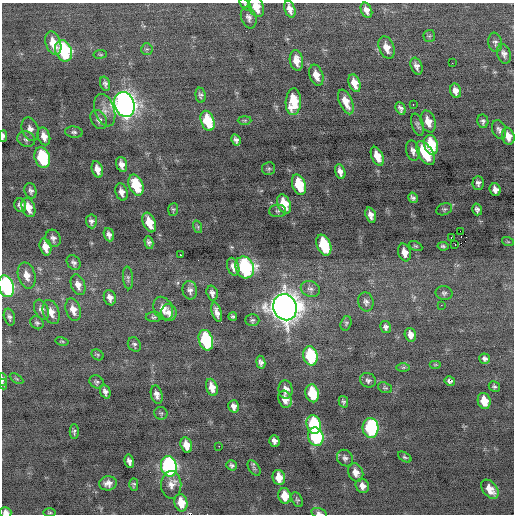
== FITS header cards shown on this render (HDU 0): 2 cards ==
NAXIS1  =                  512 / Axis length
NAXIS2  =                  512 / Axis length

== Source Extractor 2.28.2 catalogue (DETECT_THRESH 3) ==
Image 512 x 512 px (HDU 0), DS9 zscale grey, 1 PNG px = 1 image px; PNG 516 x 516 px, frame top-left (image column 1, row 512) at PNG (2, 3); each listed source drawn as its Kron ellipse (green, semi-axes under 4 px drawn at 4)
Background -0.257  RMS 0.82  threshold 2.47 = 3 sigma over >= 5 px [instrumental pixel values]
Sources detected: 163; all 163 listed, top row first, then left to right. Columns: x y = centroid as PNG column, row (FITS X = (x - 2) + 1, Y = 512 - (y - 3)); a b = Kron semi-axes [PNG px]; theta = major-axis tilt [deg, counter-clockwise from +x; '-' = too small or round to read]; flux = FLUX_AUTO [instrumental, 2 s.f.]
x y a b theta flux
245 5 7 4 -48 84
256 7 11 7 -69 750
290 9 9 5 -71 340
366 10 8 5 -65 290
249 17 11 7 -71 240
429 36 6 6 - 95
495 42 9 7 -82 160
53 43 12 7 -71 850
387 48 12 7 -68 510
147 49 6 5 - 110
63 51 11 8 -67 5200
100 54 7 3 7 64
504 54 10 6 -73 220
296 60 10 6 -80 560
452 63 2 2 - 86
416 66 9 5 -69 240
316 75 11 6 -71 630
355 83 9 5 -70 600
105 84 7 4 -74 160
456 91 7 5 -74 360
200 95 7 5 -84 140
293 102 13 7 87 1700
346 102 13 6 -67 660
124 104 13 10 -69 40000
413 104 3 2 - 180
401 108 7 4 -65 170
105 110 17 10 -72 470
99 119 10 7 -60 260
245 120 7 3 0 69
208 121 10 6 -70 2100
483 121 7 5 -79 150
428 122 11 7 -71 600
417 125 11 5 -73 160
30 129 12 8 -70 320
499 130 10 6 -69 200
74 132 9 5 -7 140
3 136 6 3 86 160
44 136 9 6 -72 380
508 136 8 6 -75 490
26 139 9 7 -19 200
236 140 6 4 -60 170
431 145 10 7 -73 2200
413 151 10 6 -77 260
426 153 13 7 -59 2300
377 156 10 5 -65 770
42 157 10 7 -71 4000
122 164 8 5 -72 310
97 169 8 5 -71 460
269 169 6 6 - 110
340 172 8 5 -73 280
478 183 7 5 88 180
136 185 11 7 -68 2400
299 185 10 6 -72 2100
495 189 6 5 - 320
31 191 8 6 -73 170
121 192 9 6 -72 320
413 198 5 4 - 150
284 204 10 6 -69 1500
20 205 7 6 - 220
28 207 10 6 -70 690
173 209 6 5 - 98
444 209 8 5 23 130
477 209 6 5 - 180
278 211 8 6 2 150
371 215 8 5 -73 310
91 221 7 5 -85 190
149 222 10 6 -68 1100
198 227 6 4 -72 90
460 231 2 2 - 610
109 235 7 5 -68 220
451 237 3 2 - 66
53 238 9 7 -62 210
508 242 6 3 -19 60
149 243 6 4 -76 170
455 244 2 2 - 240
324 245 11 7 -68 3300
416 246 7 4 -26 90
443 246 5 4 - 100
45 247 9 5 -75 540
405 252 9 6 -73 500
180 255 3 2 - 410
74 263 8 6 -53 160
233 267 9 6 -72 290
245 267 11 9 -66 8300
27 275 13 8 -75 540
128 278 11 5 -85 150
78 285 11 6 -69 360
6 286 11 7 -71 8500
310 289 10 8 -20 220
190 290 9 7 -78 240
212 293 7 5 -74 220
444 293 8 7 - 150
110 298 8 6 -71 290
366 302 9 7 -75 210
441 305 2 2 - 120
285 307 13 11 -68 77000
163 309 12 9 -65 480
41 310 11 6 -67 260
73 310 11 7 -74 480
51 312 12 8 -71 490
169 312 8 7 - 330
217 312 10 4 -73 300
233 316 4 4 - 99
9 317 9 5 -75 150
154 317 8 5 1 100
252 320 7 6 - 130
37 323 7 6 - 120
346 323 7 5 74 100
386 327 6 5 - 170
410 335 7 5 -73 350
206 340 10 7 -73 5300
62 341 6 3 -13 54
134 344 7 6 - 130
98 355 6 5 - 85
310 356 10 7 -79 3700
485 359 5 5 - 180
261 362 7 4 -82 190
435 365 6 4 0 69
403 367 7 4 1 91
3 379 6 3 -85 150
17 379 7 4 -31 79
368 380 8 7 - 170
450 381 5 4 - 160
97 382 7 6 - 120
3 384 5 4 - 78
212 387 9 5 -74 580
494 387 6 5 - 110
385 388 7 5 -21 87
285 390 9 7 -85 380
105 392 7 5 -68 200
312 393 9 6 -77 2300
157 395 9 5 -77 290
285 399 9 6 -71 470
484 401 8 6 -72 950
343 402 6 4 -76 100
234 406 6 5 - 250
161 413 6 6 - 100
314 424 9 7 -75 4000
371 428 10 8 -88 5600
74 432 7 4 89 120
316 437 9 7 -75 5500
274 441 6 5 - 220
186 445 8 5 -75 590
219 446 2 2 - 260
405 457 7 4 -32 100
345 458 9 7 -49 200
129 461 7 4 -75 230
232 465 5 4 - 130
169 466 10 8 -77 12000
254 468 8 5 -58 110
356 472 9 7 -68 440
279 477 8 6 -75 750
108 483 8 7 - 340
134 484 6 4 90 100
171 485 14 10 90 420
362 486 7 6 - 360
490 489 11 7 -51 660
285 496 8 6 -76 900
297 500 8 5 -65 100
181 503 9 6 -78 1000
5 512 6 5 - 320
50 513 6 3 0 65
319 513 8 5 -15 170
At the frame edge (FLAGS 8, measured only in part): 8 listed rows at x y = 245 5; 256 7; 3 136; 6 286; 3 379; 3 384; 5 512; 319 513